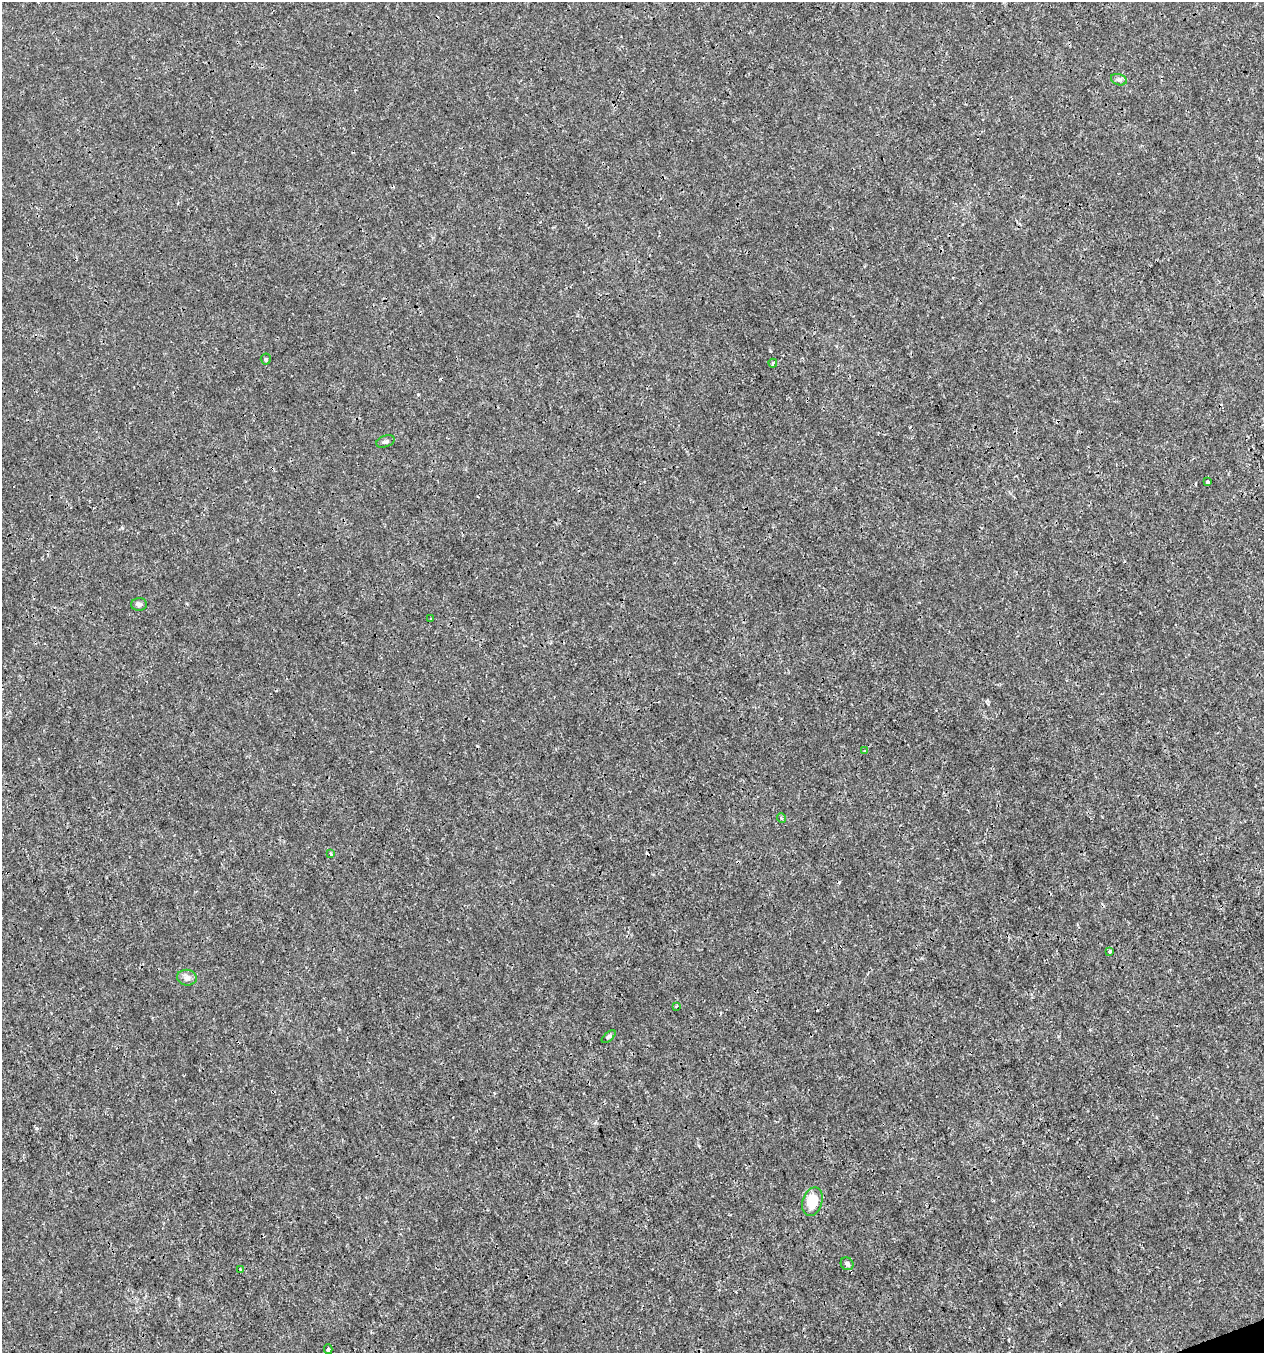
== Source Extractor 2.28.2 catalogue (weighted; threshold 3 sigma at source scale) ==
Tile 6 of 4 x 4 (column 2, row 2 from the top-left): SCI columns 1383-2644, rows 2704-4054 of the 5236 x 5408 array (HDU 1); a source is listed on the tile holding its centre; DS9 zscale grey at full resolution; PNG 1266 x 1355 px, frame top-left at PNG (2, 2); each listed source drawn as its Kron ellipse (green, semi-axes under 4 px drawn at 4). Shown black and unused: <1% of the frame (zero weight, under 3 of 4 exposures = <1% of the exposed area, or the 3 px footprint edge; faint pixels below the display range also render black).
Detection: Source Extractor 2.28.2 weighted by HDU 2 'WHT'; one run over the whole footprint, this tile lists its part. Background 6.55e-04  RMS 8.6e-04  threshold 0.00388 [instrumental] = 3 sigma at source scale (4.5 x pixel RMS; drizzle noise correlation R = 1.50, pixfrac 1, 0.0396/0.0396 arcsec/px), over >= 5 px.
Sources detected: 19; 1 cosmic-ray / hot-pixel residue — neither listed nor drawn; the other 18 listed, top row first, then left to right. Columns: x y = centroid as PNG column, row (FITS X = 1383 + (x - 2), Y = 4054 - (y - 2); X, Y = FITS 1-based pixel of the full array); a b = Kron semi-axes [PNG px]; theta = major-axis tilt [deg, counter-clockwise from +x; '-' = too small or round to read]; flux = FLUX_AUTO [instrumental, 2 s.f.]
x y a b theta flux
1119 80 8 5 -16 0.24
266 359 5 5 - 0.12
773 363 4 3 - 0.13
386 441 9 5 20 0.24
1207 482 3 3 - 0.16
139 604 8 6 1 0.28
431 619 3 3 - 0.14
864 751 4 2 - 0.062
781 818 5 3 - 0.094
331 854 4 3 - 0.1
1110 951 4 3 - 0.18
187 978 10 8 -9 0.4
676 1006 4 3 - 0.097
609 1037 8 4 40 0.15
812 1202 14 9 72 2
847 1264 7 6 - 0.23
241 1270 4 2 - 0.075
328 1349 5 3 - 0.22